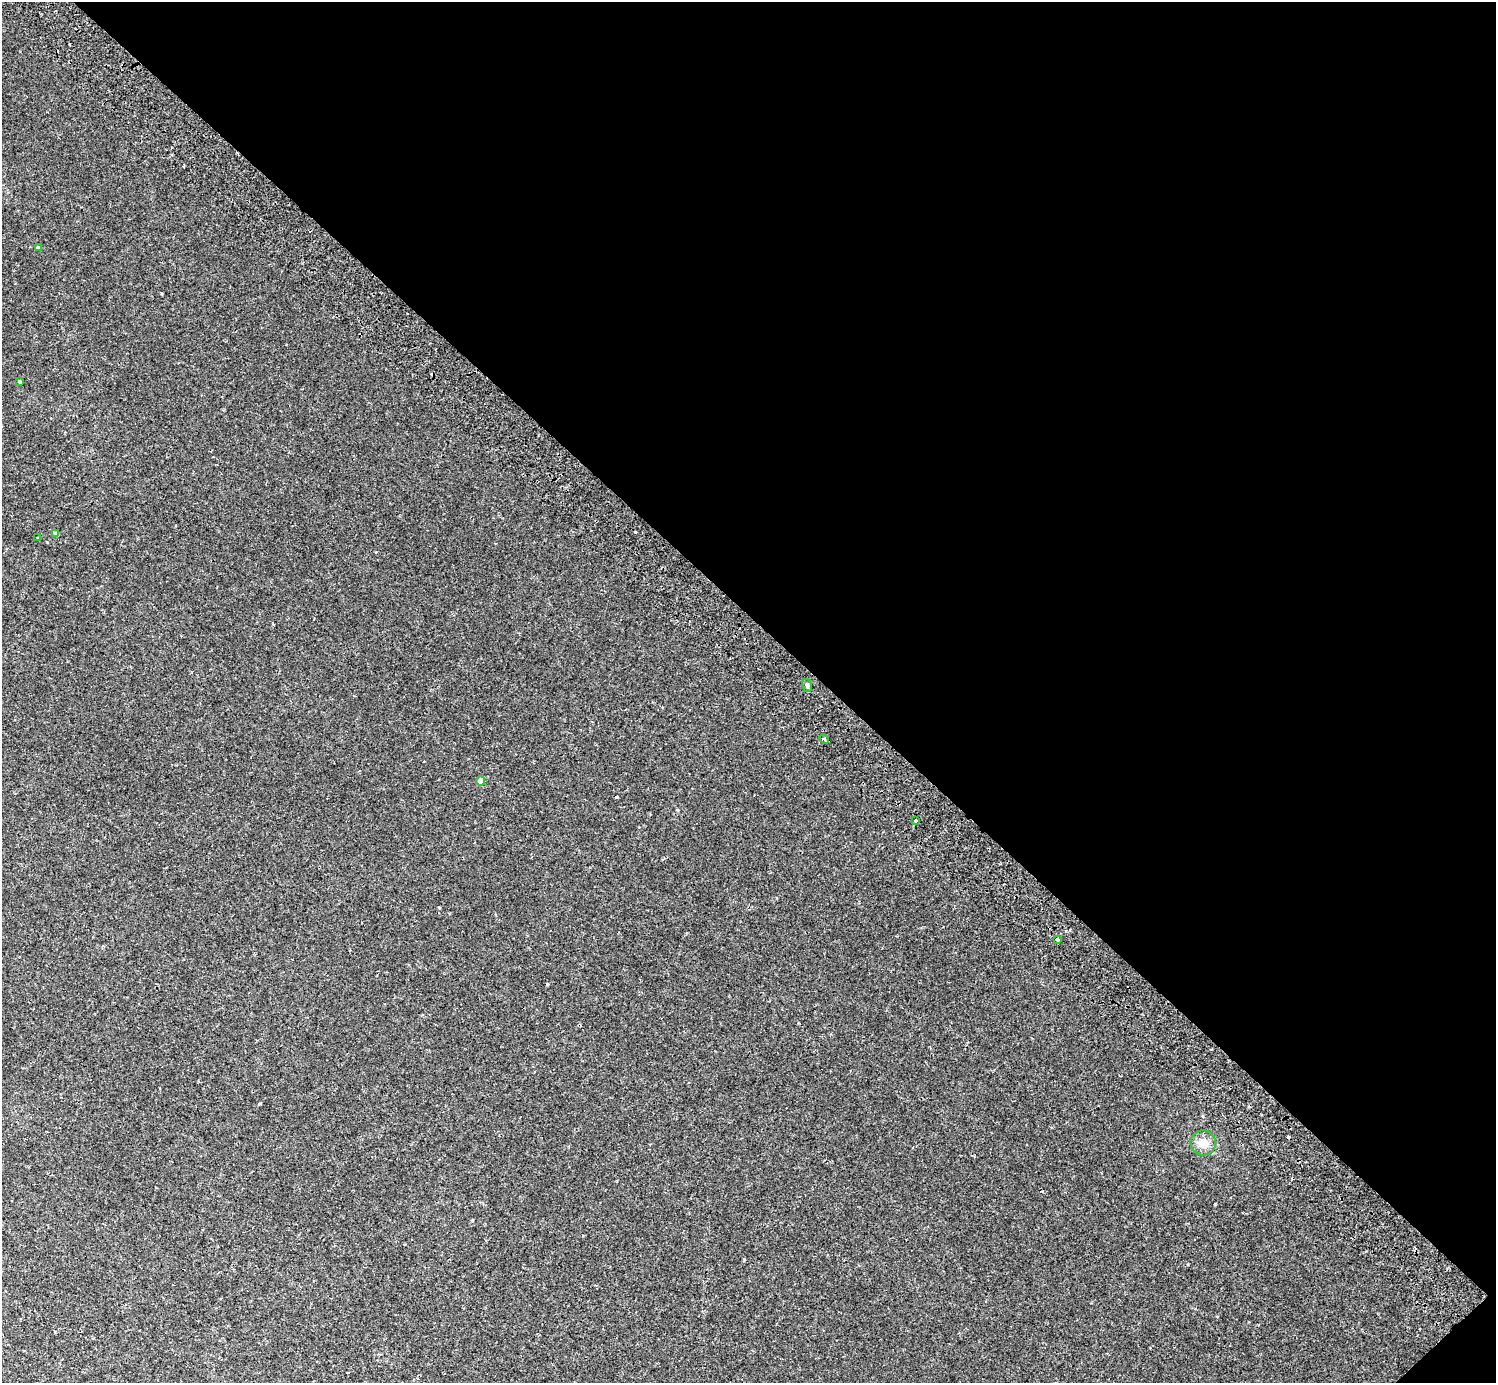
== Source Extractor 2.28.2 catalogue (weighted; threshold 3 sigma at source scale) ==
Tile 8 of 4 x 4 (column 4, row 2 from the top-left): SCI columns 4529-6022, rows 2967-4347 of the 6070 x 6071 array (HDU 1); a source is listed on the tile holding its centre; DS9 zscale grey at full resolution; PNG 1498 x 1385 px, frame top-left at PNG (2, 2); each listed source drawn as its Kron ellipse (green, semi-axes under 4 px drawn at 4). Shown black and unused: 45% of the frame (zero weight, under 2 of 3 exposures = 3% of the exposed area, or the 3 px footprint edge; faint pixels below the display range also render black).
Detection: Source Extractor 2.28.2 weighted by HDU 2 'WHT'; one run over the whole footprint, this tile lists its part. Background 0.00212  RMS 0.0043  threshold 0.0192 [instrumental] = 3 sigma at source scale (4.5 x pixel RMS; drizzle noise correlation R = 1.50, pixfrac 1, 0.05/0.05 arcsec/px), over >= 5 px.
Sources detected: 14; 4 cosmic-ray / hot-pixel residue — neither listed nor drawn; the other 10 listed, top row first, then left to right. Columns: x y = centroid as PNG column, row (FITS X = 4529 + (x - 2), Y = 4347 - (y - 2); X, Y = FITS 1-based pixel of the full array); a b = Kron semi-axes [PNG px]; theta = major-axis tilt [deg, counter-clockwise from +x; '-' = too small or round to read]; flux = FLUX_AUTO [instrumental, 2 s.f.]
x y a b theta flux
38 247 3 3 - 0.43
19 381 3 3 - 0.64
56 533 4 4 - 2.3
38 538 3 3 - 0.55
807 685 6 5 - 0.82
824 739 5 3 - 0.49
481 781 4 4 - 3.9
916 821 3 3 - 0.58
1058 940 3 3 - 1.4
1203 1143 12 12 - 4.1
Unlisted compact peaks at least as high as the median listed source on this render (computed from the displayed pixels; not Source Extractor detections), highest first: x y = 547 984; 1215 1204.